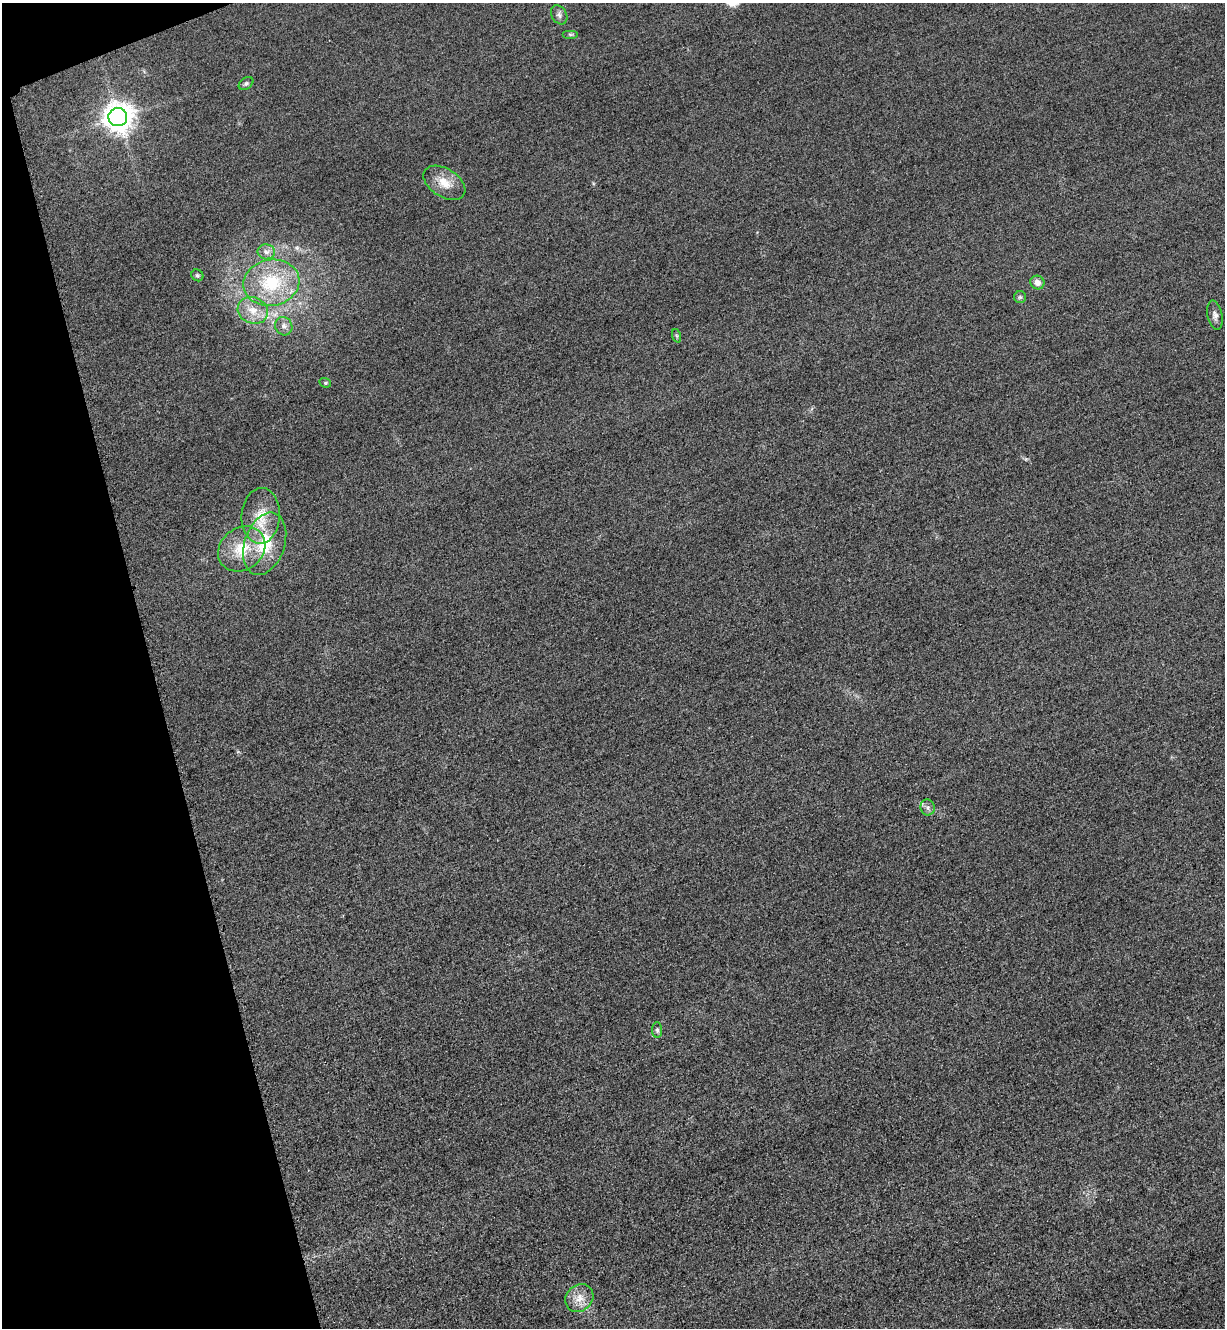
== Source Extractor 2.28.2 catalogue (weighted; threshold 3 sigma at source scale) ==
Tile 5 of 4 x 4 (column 1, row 2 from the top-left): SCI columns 293-1515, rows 2684-4009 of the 5349 x 5365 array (HDU 1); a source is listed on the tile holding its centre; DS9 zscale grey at full resolution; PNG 1227 x 1330 px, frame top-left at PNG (2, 3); each listed source drawn as its Kron ellipse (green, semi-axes under 4 px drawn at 4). Shown black and unused: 13% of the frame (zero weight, under 3 of 4 exposures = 3% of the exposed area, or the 3 px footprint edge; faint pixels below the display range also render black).
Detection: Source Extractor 2.28.2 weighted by HDU 2 'WHT'; one run over the whole footprint, this tile lists its part. Background 0.0587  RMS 0.017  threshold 0.0753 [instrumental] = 3 sigma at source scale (4.5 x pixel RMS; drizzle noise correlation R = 1.50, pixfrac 1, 0.05/0.05 arcsec/px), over >= 5 px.
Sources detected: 21; all 21 listed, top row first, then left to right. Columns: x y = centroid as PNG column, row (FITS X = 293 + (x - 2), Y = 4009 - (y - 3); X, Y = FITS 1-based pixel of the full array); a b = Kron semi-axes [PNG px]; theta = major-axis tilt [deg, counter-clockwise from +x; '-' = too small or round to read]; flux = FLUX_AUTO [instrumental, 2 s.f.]
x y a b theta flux
559 15 10 7 -59 5.7
570 34 8 4 0 2.6
246 83 8 5 37 3.9
118 117 9 9 - 2400
444 183 23 14 -32 27
266 252 9 7 -10 7.3
197 275 6 5 - 3
1037 282 7 6 - 9.9
271 283 28 23 11 95
1020 297 6 6 - 3.2
253 310 15 13 -23 25
1215 315 15 7 -79 7.9
284 326 9 8 - 7.9
677 336 7 4 -71 2.5
325 383 6 4 -20 2.3
261 516 28 19 87 43
265 544 32 20 71 76
242 549 25 21 38 56
928 807 8 7 - 5.3
657 1030 8 5 -89 3.4
579 1298 15 13 43 20